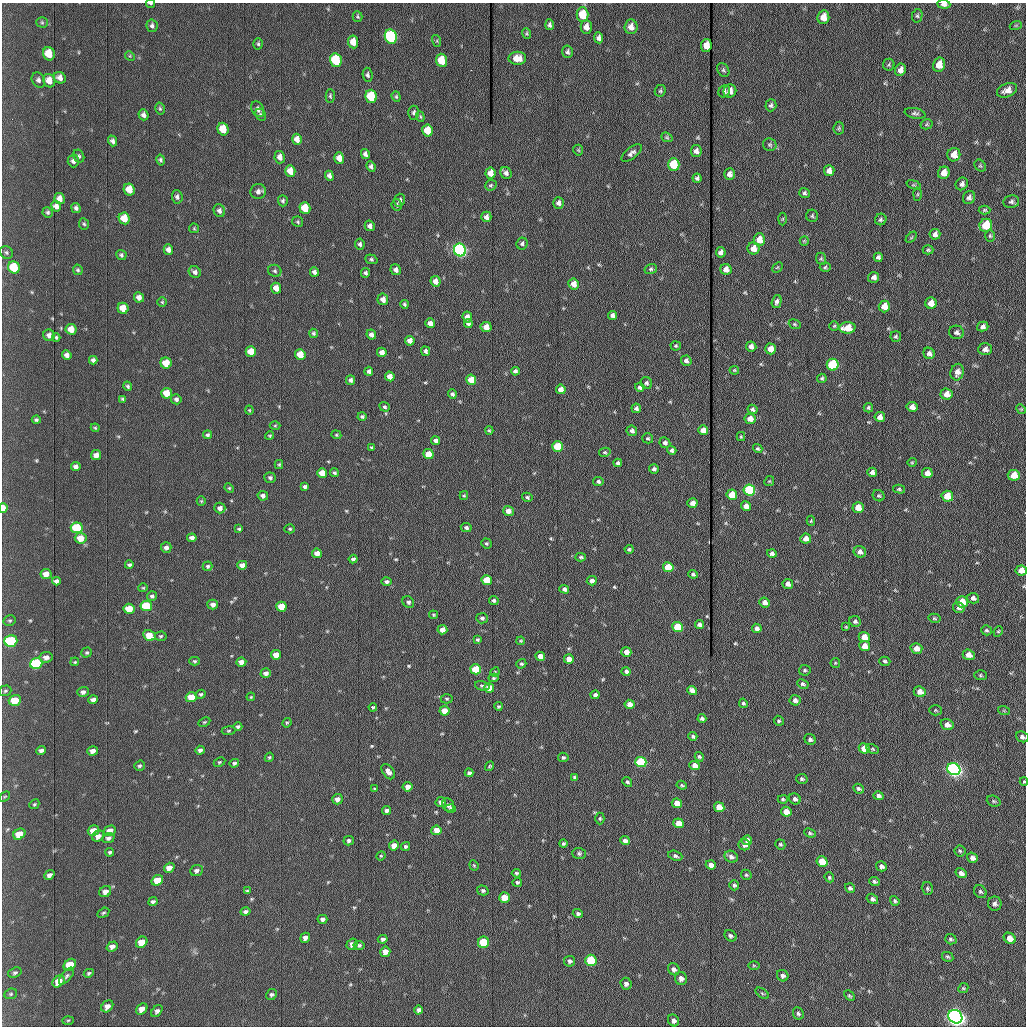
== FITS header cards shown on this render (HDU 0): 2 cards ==
NAXIS1  =                 1024 /fastest changing axis
NAXIS2  =                 1024 /next to fastest changing axis

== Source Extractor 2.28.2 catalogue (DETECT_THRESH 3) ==
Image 1024 x 1024 px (HDU 0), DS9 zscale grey, 1 PNG px = 1 image px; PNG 1028 x 1028 px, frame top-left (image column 1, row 1024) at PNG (2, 3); each listed source drawn as its Kron ellipse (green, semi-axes under 4 px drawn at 4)
Background 1180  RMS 14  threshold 43.1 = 3 sigma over >= 5 px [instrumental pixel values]
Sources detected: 533; of the 533, the 500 brightest by FLUX_AUTO listed and drawn (33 fainter detections omitted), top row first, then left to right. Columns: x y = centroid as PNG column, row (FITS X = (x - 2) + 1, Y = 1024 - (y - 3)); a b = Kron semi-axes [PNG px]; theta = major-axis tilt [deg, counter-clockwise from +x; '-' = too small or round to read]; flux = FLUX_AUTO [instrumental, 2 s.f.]
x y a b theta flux
150 3 4 2 - 1500
944 4 6 4 -6 3300
582 15 7 6 - 26000
917 16 7 5 77 1800
357 17 5 5 - 1400
823 17 7 6 - 9600
42 22 5 5 - 1400
550 25 5 4 - 2200
1016 25 6 4 19 1100
152 26 6 5 - 2600
586 27 7 5 -89 6600
631 27 7 6 - 7200
527 33 5 4 - 1300
391 36 7 6 - 150000
599 38 5 4 - 3600
437 41 6 4 -73 1100
353 42 6 5 - 10000
258 44 6 4 -86 1500
706 45 6 5 - 12000
568 52 6 5 - 2400
49 54 7 6 - 17000
130 56 5 4 - 1000
517 58 9 6 -1 11000
336 60 7 5 -78 58000
441 60 6 5 - 23000
889 65 6 5 - 1500
939 65 7 6 - 11000
723 70 7 5 -60 1800
900 70 6 5 - 5100
368 75 7 5 -82 2100
60 78 6 5 - 4600
38 80 8 6 -61 3000
49 81 7 6 - 9700
1007 90 10 6 22 6300
660 91 6 5 - 1700
724 91 6 5 - 2000
730 91 7 6 - 6400
330 96 7 4 -90 1500
371 96 7 5 -77 47000
396 97 5 4 - 1200
771 105 6 5 - 2000
160 109 6 4 -74 1500
258 109 8 6 -65 3800
414 113 7 5 -88 2600
915 113 10 5 -11 2500
143 115 5 5 - 3200
261 115 6 5 - 1800
420 117 5 4 - 1200
927 124 6 5 - 1500
839 128 6 5 - 1400
223 129 6 5 - 18000
427 130 6 5 - 17000
667 137 6 4 -22 1300
297 139 5 4 - 6400
112 141 5 4 - 3000
770 145 7 6 - 1900
578 150 5 5 - 1100
696 151 6 5 - 4100
632 153 12 5 37 3600
365 154 5 4 - 3300
954 155 7 6 - 10000
79 156 7 5 -61 1900
280 157 6 5 - 5600
339 158 5 5 - 7600
161 160 5 4 - 1900
73 161 6 5 - 3400
674 165 6 5 - 41000
371 166 5 4 - 2500
980 166 6 5 - 1400
290 171 6 5 - 11000
829 171 5 5 - 5800
490 173 5 5 - 8500
506 173 6 5 - 3000
944 173 6 5 - 8100
729 174 6 5 - 4300
329 176 5 4 - 3300
697 178 4 4 - 2000
962 184 7 6 - 3100
491 185 6 5 - 1600
914 185 7 4 -17 1300
129 189 6 5 - 13000
258 191 7 7 - 4100
804 193 5 4 - 1900
918 194 6 4 88 1200
177 197 7 5 -85 2600
969 197 7 6 - 2900
60 199 5 5 - 5900
400 200 6 5 - 2400
283 201 5 5 - 1800
1011 202 8 6 10 2500
559 203 6 5 - 3900
397 205 6 5 - 2000
56 206 5 5 - 4900
76 208 5 4 - 2300
305 208 6 5 - 26000
985 210 6 4 1 1300
219 211 7 5 -66 3100
48 212 5 5 - 1800
812 216 6 6 - 1600
486 217 5 5 - 3800
124 218 6 5 - 16000
783 219 6 4 88 1200
881 219 6 5 - 1900
298 222 5 5 - 1500
84 224 6 5 - 1500
986 225 6 6 - 33000
370 226 5 5 - 3300
194 228 5 5 - 1100
935 234 5 5 - 3900
990 236 6 5 - 1500
911 237 7 4 45 1300
759 240 6 6 - 14000
804 241 5 4 - 1100
522 243 6 5 - 2100
360 244 5 4 - 2300
753 248 6 6 - 9000
168 249 5 4 - 4000
460 250 6 6 - 290000
928 250 5 4 - 1500
6 252 7 6 - 1900
721 252 5 5 - 3800
121 255 5 5 - 1800
878 257 4 4 - 2500
371 259 6 4 -20 1600
821 259 6 5 - 1300
14 267 6 5 - 32000
777 267 6 3 44 1100
825 267 5 4 - 1400
651 269 6 5 - 1800
726 269 5 5 - 6400
78 270 5 4 - 1600
396 270 5 5 - 3600
275 271 7 6 - 1900
195 272 6 5 - 3200
314 272 5 4 - 3200
366 273 5 4 - 2100
874 277 5 5 - 3700
435 281 5 5 - 5900
574 284 5 5 - 8700
276 288 5 5 - 7700
139 297 5 5 - 5100
383 299 6 5 - 6200
162 302 4 4 - 1100
777 302 6 5 - 2800
931 303 5 5 - 11000
404 304 4 3 - 1400
884 306 6 5 - 14000
123 308 5 5 - 15000
613 315 5 4 - 3500
467 317 5 4 - 5700
430 323 5 4 - 6300
468 324 4 4 - 2800
795 324 6 4 -21 1500
834 326 4 4 - 1200
983 326 6 5 - 3300
486 327 5 5 - 8900
847 328 8 5 5 17000
71 329 5 5 - 10000
957 332 7 6 - 2900
313 333 5 4 - 1500
371 334 5 4 - 3200
49 335 6 5 - 4200
896 336 5 5 - 1700
56 337 4 3 - 1300
410 341 5 4 - 6700
676 346 5 4 - 1400
751 346 5 5 - 4500
771 349 5 5 - 13000
985 349 7 6 - 4800
425 351 5 4 - 2100
251 352 5 5 - 16000
382 352 5 4 - 6800
929 353 6 5 - 3400
300 354 5 5 - 16000
67 355 5 4 - 3800
93 360 4 4 - 2600
686 361 5 5 - 3300
166 363 5 5 - 20000
833 365 6 6 - 77000
734 370 5 4 - 1100
369 371 4 4 - 2600
515 371 4 4 - 2300
957 372 8 6 75 5100
390 376 5 4 - 6400
822 378 5 4 - 1600
351 380 5 4 - 2400
471 380 5 5 - 19000
646 383 6 5 - 2300
128 386 5 4 - 1500
640 387 5 4 - 3200
561 389 5 4 - 7400
167 393 5 5 - 17000
452 394 5 4 - 2300
946 394 6 5 - 7500
123 399 4 3 - 1400
176 399 5 5 - 2600
385 407 5 4 - 1500
912 407 5 5 - 7000
636 408 5 4 - 2500
868 408 4 4 - 1600
752 409 5 4 - 2200
1021 409 5 4 - 1000
249 410 4 4 - 1000
362 417 4 4 - 1700
880 417 5 5 - 5500
750 419 5 5 - 8100
36 420 4 4 - 1700
275 426 5 3 - 1000
95 428 4 3 - 1100
489 430 4 3 - 1100
703 430 5 5 - 8600
632 431 5 5 - 3100
207 435 4 4 - 1800
336 435 5 4 - 1200
270 436 4 4 - 1200
741 437 4 4 - 1100
648 438 5 5 - 1400
436 441 4 4 - 3400
665 443 5 5 - 3000
371 447 4 3 - 1000
558 447 5 5 - 50000
758 449 5 4 - 1600
672 450 5 4 - 2600
605 452 6 4 11 1400
428 454 5 5 - 18000
96 455 5 5 - 5300
912 462 4 4 - 1000
618 463 4 4 - 2200
279 464 4 4 - 1000
76 467 5 4 - 3500
654 469 5 4 - 2400
872 472 5 4 - 4100
322 473 5 5 - 13000
334 473 4 3 - 1500
927 473 5 5 - 8400
1014 475 6 5 - 17000
270 478 6 5 - 2100
598 481 5 4 - 2000
769 481 5 4 - 1200
305 487 4 4 - 2400
229 488 5 4 - 1100
899 489 6 4 -14 1300
749 490 6 5 - 110000
732 495 5 5 - 22000
263 496 5 4 - 3400
464 496 4 4 - 1000
879 496 6 5 - 1500
947 496 6 5 - 20000
527 497 5 4 - 1700
201 501 5 4 - 1200
692 503 5 5 - 5000
746 506 5 5 - 7100
858 507 5 5 - 14000
3 508 5 3 - 12000
220 508 5 5 - 4300
508 511 5 5 - 7000
811 521 5 4 - 1300
466 527 5 4 - 2300
77 528 6 5 - 52000
239 529 3 3 - 1300
290 529 5 4 - 1300
81 538 6 5 - 13000
192 538 4 4 - 4300
806 539 5 5 - 6600
486 543 5 4 - 1600
166 547 5 5 - 3300
629 549 4 3 - 1600
860 552 6 5 - 4000
317 553 5 4 - 7100
772 553 5 4 - 3200
581 557 5 4 - 1500
353 559 4 4 - 2600
129 565 4 3 - 1900
242 565 5 4 - 7300
208 566 5 4 - 1700
668 567 5 5 - 31000
1021 570 5 5 - 8800
46 574 5 5 - 7700
693 574 5 4 - 1500
487 580 5 5 - 30000
56 581 4 4 - 3100
386 581 5 4 - 2200
592 581 5 4 - 4100
788 584 5 5 - 4600
143 588 5 4 - 1100
564 589 5 4 - 3500
152 596 5 4 - 2300
973 598 6 5 - 3800
494 600 5 4 - 2000
408 602 6 5 - 2500
765 602 5 5 - 6000
962 602 6 5 - 18000
213 604 5 5 - 4300
146 606 6 5 - 59000
281 607 5 5 - 21000
959 608 6 5 - 3100
129 609 5 5 - 21000
433 615 4 4 - 1300
482 618 6 5 - 2300
934 618 6 4 -13 1400
10 621 6 5 - 1600
855 621 6 5 - 2400
700 625 5 4 - 4100
677 627 5 5 - 43000
846 627 4 3 - 1000
757 628 5 4 - 3600
442 630 5 4 - 6300
986 630 5 5 - 1600
998 631 5 4 - 1300
149 635 6 5 - 15000
161 636 6 4 2 1400
864 637 5 5 - 13000
477 640 4 4 - 1400
11 641 6 5 - 87000
520 641 4 3 - 1000
865 646 5 5 - 13000
916 648 6 5 - 9700
87 652 5 5 - 1500
626 652 5 4 - 8200
276 655 5 5 - 12000
969 655 6 5 - 7100
540 656 5 4 - 8400
46 657 6 5 - 4200
569 659 5 4 - 8700
195 661 5 4 - 1400
885 661 6 4 -17 1800
75 662 4 3 - 1000
241 662 5 4 - 5900
36 663 6 5 - 89000
835 663 5 4 - 1100
521 664 5 4 - 1600
476 669 5 5 - 44000
805 670 6 5 - 1700
626 671 5 4 - 2600
495 672 5 4 - 1000
266 673 5 5 - 4300
980 675 6 5 - 1400
493 678 5 4 - 1300
803 684 6 4 -26 2000
482 686 7 4 -15 1700
489 688 5 5 - 17000
692 690 5 4 - 5600
5 691 6 5 - 1700
83 692 6 5 - 3400
920 692 6 5 - 7800
201 694 5 4 - 1500
595 695 4 4 - 3100
191 697 5 5 - 21000
251 697 4 3 - 1100
447 699 6 4 -2 1300
15 700 6 5 - 25000
93 700 5 4 - 4200
795 700 5 5 - 3600
743 703 4 4 - 1800
630 704 5 4 - 9300
498 706 4 4 - 1400
373 707 4 4 - 1300
935 710 6 5 - 1200
444 711 5 5 - 16000
1004 711 6 3 -19 1100
702 718 4 4 - 2200
779 721 5 4 - 1600
204 722 6 4 26 1200
287 723 5 4 - 1200
947 725 7 5 -20 6400
238 726 4 4 - 1800
228 731 7 4 8 1300
693 736 4 3 - 1700
1022 737 6 5 - 2700
810 739 6 5 - 2400
864 748 6 5 - 14000
873 749 7 4 -26 1500
200 750 5 4 - 2800
41 751 5 4 - 3100
93 751 5 4 - 4600
269 757 5 4 - 1300
563 757 5 4 - 1800
699 757 5 4 - 1600
219 762 6 4 27 1200
641 762 5 5 - 80000
234 763 5 4 - 1800
139 766 5 5 - 1800
490 766 5 4 - 1200
695 766 5 4 - 9400
954 769 7 6 - 420000
388 772 9 5 -53 4700
469 773 4 4 - 2200
574 777 4 4 - 1700
802 779 6 5 - 1700
627 782 5 4 - 1700
1024 782 4 3 - 1100
682 785 5 4 - 1200
408 787 5 4 - 5700
374 789 4 3 - 1000
858 789 5 4 - 1800
878 796 5 4 - 3000
5 797 6 4 43 1100
337 799 5 5 - 4900
783 799 5 4 - 1400
795 799 6 5 - 3000
994 801 7 5 -21 1700
441 802 5 5 - 4200
677 803 5 5 - 14000
34 804 5 4 - 1300
448 805 6 6 - 2900
719 807 5 5 - 16000
451 808 5 4 - 2200
386 811 4 4 - 2900
786 812 5 4 - 12000
600 818 6 4 -89 1400
678 823 5 5 - 14000
436 830 5 5 - 10000
93 831 6 5 - 11000
110 831 6 5 - 8600
810 833 6 4 -24 1500
19 834 6 5 - 16000
98 836 6 5 - 5500
108 838 6 5 - 3000
747 840 5 4 - 6100
349 841 5 4 - 2500
625 841 5 4 - 4600
563 844 4 4 - 1500
780 844 5 4 - 1500
394 845 5 5 - 8700
744 845 6 5 - 4200
406 846 4 4 - 1800
960 851 5 5 - 1500
110 852 4 4 - 1600
579 853 6 5 - 1900
381 856 5 4 - 1100
675 856 7 5 -21 2100
731 857 7 5 -30 3600
972 858 5 5 - 4100
822 862 6 5 - 29000
474 865 5 4 - 1100
711 865 5 4 - 5800
881 866 5 5 - 3500
169 868 5 4 - 8300
197 871 6 5 - 3100
516 873 4 4 - 1700
961 873 6 4 -34 4200
49 875 5 4 - 3700
746 875 5 5 - 1600
829 877 5 4 - 1500
157 880 6 5 - 16000
875 881 5 4 - 1800
517 882 5 4 - 1700
734 885 5 5 - 2000
850 888 5 4 - 2100
927 889 6 5 - 1800
483 890 6 5 - 2000
247 891 4 3 - 1200
105 892 6 5 - 4700
980 892 7 5 -53 1800
504 897 5 5 - 17000
872 899 6 4 -32 2800
895 901 5 4 - 1700
153 902 4 4 - 2100
995 904 7 7 - 3100
245 912 5 4 - 2600
103 913 6 4 29 1400
578 913 5 4 - 2100
322 919 5 4 - 3000
730 936 6 5 - 2300
305 938 5 4 - 4800
1010 938 6 5 - 9100
383 939 5 4 - 2300
951 939 6 5 - 1800
142 942 6 5 - 16000
483 942 5 5 - 43000
352 944 5 5 - 4100
359 945 5 4 - 2000
112 946 6 4 35 4200
385 952 5 5 - 9000
948 957 6 4 -29 1600
591 960 6 5 - 71000
570 961 5 5 - 2300
70 965 7 5 43 23000
754 965 6 4 -1 1100
674 969 6 5 - 3500
15 973 7 5 21 2000
89 973 5 4 - 1600
66 976 10 4 49 2400
783 976 6 5 - 3200
681 978 6 6 - 4700
59 981 7 5 43 12000
626 984 6 5 - 3300
963 988 5 4 - 1200
762 993 7 4 -35 1300
11 994 6 5 - 1500
271 995 6 5 - 2100
849 996 6 4 -45 1400
107 1006 7 5 42 5100
142 1009 6 4 45 6900
418 1010 4 4 - 2600
157 1011 7 4 52 2800
798 1013 6 5 - 2000
955 1017 7 6 - 760000
68 1020 6 4 3 1000
673 1020 6 5 - 3600
At the frame edge (FLAGS 8, measured only in part): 6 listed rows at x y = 150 3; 944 4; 3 508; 1021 570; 1022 737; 1024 782
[33 fainter detections neither listed nor drawn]

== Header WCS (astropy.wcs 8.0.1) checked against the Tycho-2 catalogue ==
Header WCS as astropy/WCSLIB reads it (applying the file's SIP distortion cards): RA---TAN-SIP/DEC--TAN-SIP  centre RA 20:32:55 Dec +07:41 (308.23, +7.69 deg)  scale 1.67 arcsec/px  FOV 28.5' x 28.6'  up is -179 deg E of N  parity flipped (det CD > 0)
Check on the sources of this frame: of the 60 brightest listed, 17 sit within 2.5 arcsec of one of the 18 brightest Tycho-2 stars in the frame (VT <= 12.30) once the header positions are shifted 0.30 arcsec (0.29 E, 0.09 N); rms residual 1.02 arcsec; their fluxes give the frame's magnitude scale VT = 23.76 - 2.5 log10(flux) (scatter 0.22 mag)
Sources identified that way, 17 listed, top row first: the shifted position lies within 2.5 arcsec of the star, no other Tycho-2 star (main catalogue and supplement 1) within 5.0 arcsec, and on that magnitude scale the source's flux lands within +1.5 / -3 mag of the star's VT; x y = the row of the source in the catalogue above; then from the Tycho-2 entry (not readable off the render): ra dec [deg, ICRS J2000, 3 dp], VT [Tycho-2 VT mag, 2 dp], TYC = Tycho-2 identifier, HIP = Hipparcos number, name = IAU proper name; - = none
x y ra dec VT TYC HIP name
391 36 308.286 +7.464 10.73 522-842-1 - -
336 60 308.312 +7.475 12.07 522-647-1 - -
441 60 308.262 +7.475 12.01 522-585-1 - -
371 96 308.295 +7.492 11.63 522-671-1 - -
460 250 308.254 +7.563 10.72 1087-1249-1 - -
833 365 308.080 +7.618 11.66 1087-1359-1 - -
749 490 308.120 +7.676 10.97 1087-777-1 - -
77 528 308.435 +7.690 11.87 1088-65-1 - -
668 567 308.158 +7.712 12.30 1087-297-1 - -
11 641 308.467 +7.743 11.69 1088-851-1 - -
36 663 308.455 +7.753 11.50 1088-523-1 - -
476 669 308.249 +7.758 12.15 1087-191-1 - -
641 762 308.172 +7.802 11.35 1087-577-1 - -
954 769 308.026 +7.807 10.06 1087-869-1 - -
483 942 308.247 +7.885 12.25 1087-1189-1 - -
591 960 308.197 +7.894 11.89 1087-513-1 - -
955 1017 308.026 +7.922 8.78 1087-1005-1 - -